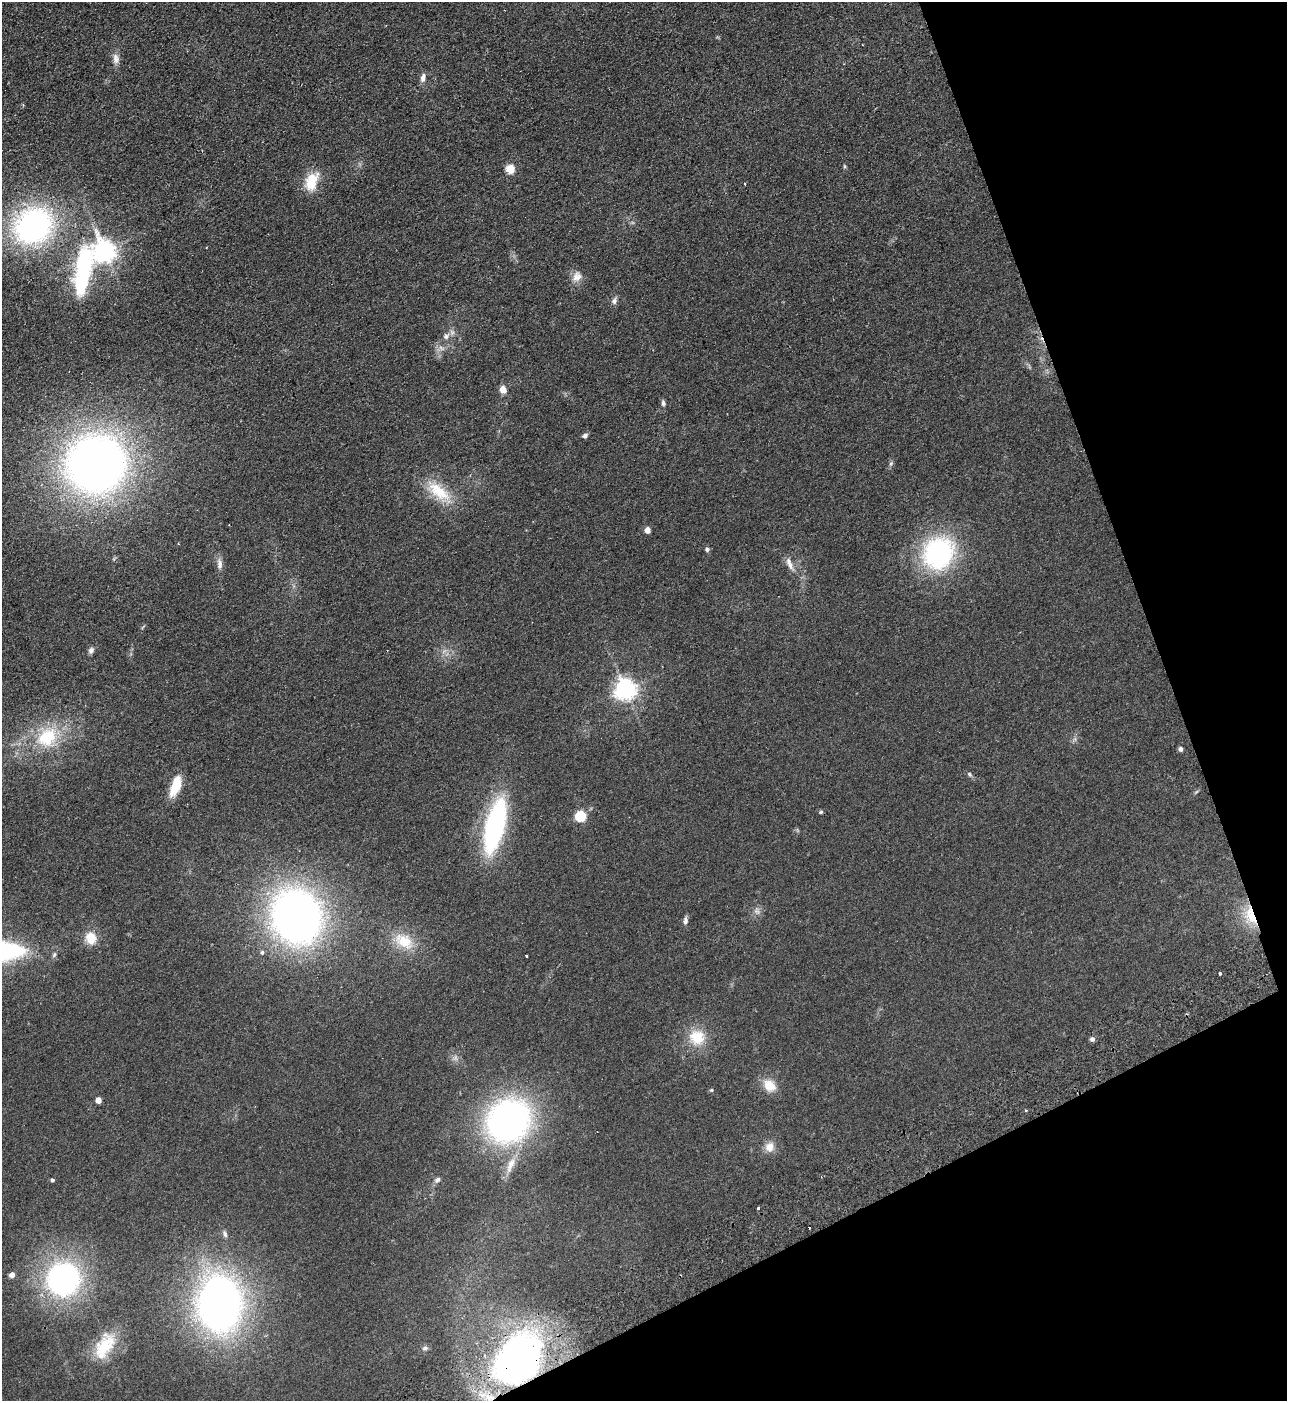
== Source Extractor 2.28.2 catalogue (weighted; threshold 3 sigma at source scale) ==
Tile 12 of 4 x 4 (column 4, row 3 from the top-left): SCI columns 4038-5322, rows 1453-2851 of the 5634 x 5702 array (HDU 1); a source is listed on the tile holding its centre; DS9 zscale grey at full resolution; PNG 1289 x 1403 px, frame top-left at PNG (2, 2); no overlay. Shown black and unused: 19% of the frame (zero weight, under 2 of 3 exposures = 3% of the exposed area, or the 3 px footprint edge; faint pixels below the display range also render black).
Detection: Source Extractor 2.28.2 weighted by HDU 2 'WHT'; one run over the whole footprint, this tile lists its part. Background 0.113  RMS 0.011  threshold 0.0487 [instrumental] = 3 sigma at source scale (4.5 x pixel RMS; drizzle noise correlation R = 1.50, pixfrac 1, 0.05/0.05 arcsec/px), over >= 5 px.
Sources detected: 65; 2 cosmic-ray / hot-pixel residue — not listed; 1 inside a brighter listed object's ellipse — not listed separately; the other 62 listed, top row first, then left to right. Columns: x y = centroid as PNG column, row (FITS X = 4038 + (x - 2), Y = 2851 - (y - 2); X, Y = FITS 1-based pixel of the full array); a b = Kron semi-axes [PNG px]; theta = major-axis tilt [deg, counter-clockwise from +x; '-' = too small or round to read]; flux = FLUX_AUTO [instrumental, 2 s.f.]
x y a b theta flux
116 59 15 9 -87 6.4
423 78 12 6 76 5.1
845 166 6 4 -89 1.3
511 169 5 5 - 41
311 182 20 12 69 30
745 184 3 3 - 1.1
33 226 43 37 32 250
105 251 7 7 - 770
83 269 60 17 77 150
577 277 15 12 62 8.9
614 301 9 6 59 3.7
446 336 10 8 48 5.4
441 348 10 5 -28 4
503 389 5 4 - 20
663 403 7 5 -87 2.8
585 436 7 5 27 2.8
96 464 51 49 20 760
891 464 8 5 70 2.1
438 491 40 17 -38 37
648 530 5 4 - 11
707 549 6 5 - 2.4
938 553 35 30 55 160
219 564 16 7 -86 6.2
790 564 19 7 -60 8
91 650 8 6 59 3.8
626 689 7 7 - 710
47 737 28 22 41 55
1181 749 4 4 - 3.9
969 774 8 5 -50 2
176 786 22 9 70 29
1196 792 6 4 19 1.3
821 812 5 4 - 1.6
581 816 6 5 - 81
495 826 42 14 77 230
757 911 11 7 -51 4.3
296 916 41 36 -70 660
1250 916 28 15 -72 30
685 921 10 5 88 3.5
91 938 14 12 -72 17
404 941 29 18 -32 30
262 952 5 5 - 2.2
54 955 8 5 63 2.2
526 956 3 3 - 2.7
1220 974 3 3 - 1.8
697 1037 22 21 - 29
1092 1039 5 5 - 4.1
769 1085 18 14 -43 17
711 1090 5 4 - 1.4
98 1100 4 4 - 13
508 1120 42 37 45 350
769 1147 14 12 66 10
510 1165 27 9 69 14
52 1180 4 4 - 2.2
437 1180 9 6 45 2.9
758 1208 3 3 - 5.1
225 1234 11 5 -69 2.9
12 1275 5 4 - 7.3
63 1279 28 27 - 260
220 1304 45 35 -89 580
104 1346 36 18 59 40
425 1348 9 6 10 2.5
518 1358 53 36 52 430
Overlapping masked pixels (flux is a lower limit): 2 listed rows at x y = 1250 916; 518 1358